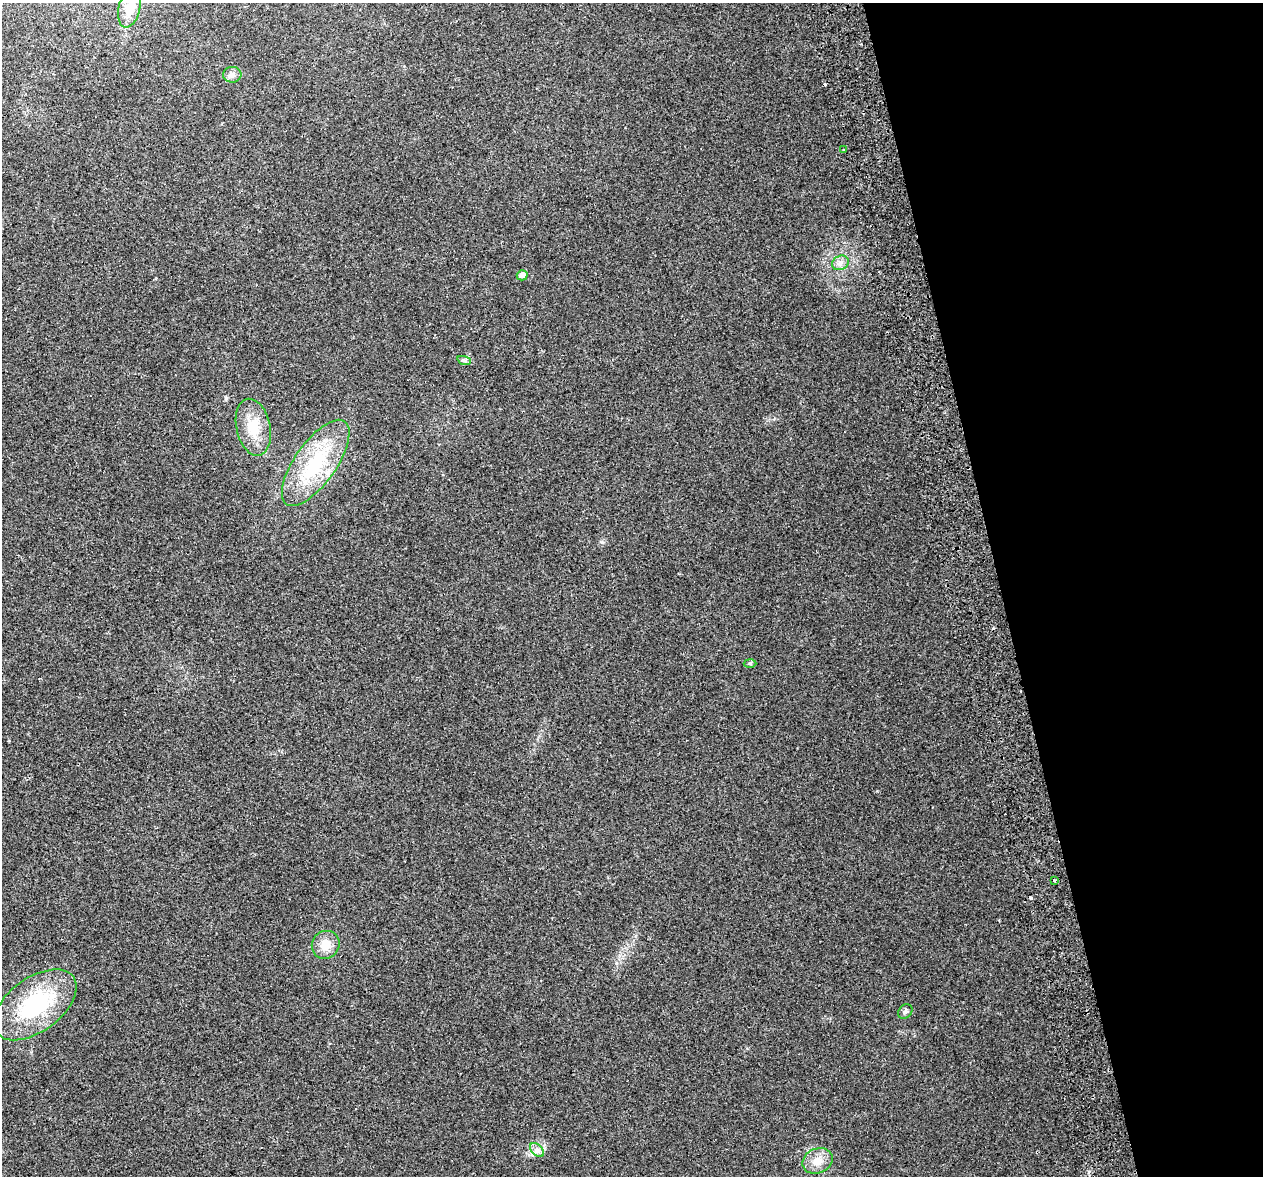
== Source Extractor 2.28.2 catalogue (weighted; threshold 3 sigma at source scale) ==
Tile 12 of 4 x 4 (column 4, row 3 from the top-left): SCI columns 3841-5101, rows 1279-2452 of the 5157 x 4856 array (HDU 1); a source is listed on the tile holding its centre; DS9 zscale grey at full resolution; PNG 1265 x 1178 px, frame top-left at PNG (2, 3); each listed source drawn as its Kron ellipse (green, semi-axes under 4 px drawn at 4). Shown black and unused: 21% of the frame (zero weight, under 2 of 3 exposures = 3% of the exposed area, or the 3 px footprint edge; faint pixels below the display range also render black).
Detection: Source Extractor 2.28.2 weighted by HDU 2 'WHT'; one run over the whole footprint, this tile lists its part. Background 0.0212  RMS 0.0071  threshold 0.0319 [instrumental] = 3 sigma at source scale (4.5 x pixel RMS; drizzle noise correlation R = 1.50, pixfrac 1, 0.0396/0.0396 arcsec/px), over >= 5 px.
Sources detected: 18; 3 cosmic-ray / hot-pixel residue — neither listed nor drawn; the other 15 listed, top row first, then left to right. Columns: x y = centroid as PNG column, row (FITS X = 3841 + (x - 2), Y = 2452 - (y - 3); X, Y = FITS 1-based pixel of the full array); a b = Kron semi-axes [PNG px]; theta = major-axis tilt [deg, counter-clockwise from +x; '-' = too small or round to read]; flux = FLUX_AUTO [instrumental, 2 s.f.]
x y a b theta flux
129 8 20 11 76 9.2
232 75 9 8 - 3.1
843 150 3 3 - 2.2
840 263 8 7 - 3.1
522 275 5 5 - 3.7
464 360 7 4 -18 1.4
253 427 29 17 -77 18
316 463 51 20 55 50
750 663 6 4 -2 0.96
1055 881 4 3 - 1
326 945 14 13 - 9.4
35 1005 47 26 36 67
905 1012 8 6 46 1.8
537 1150 8 5 -45 2.3
817 1161 15 12 23 9
Unlisted compact peaks at least as high as the median listed source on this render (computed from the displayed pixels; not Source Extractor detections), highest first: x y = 602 542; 226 398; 774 419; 616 963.